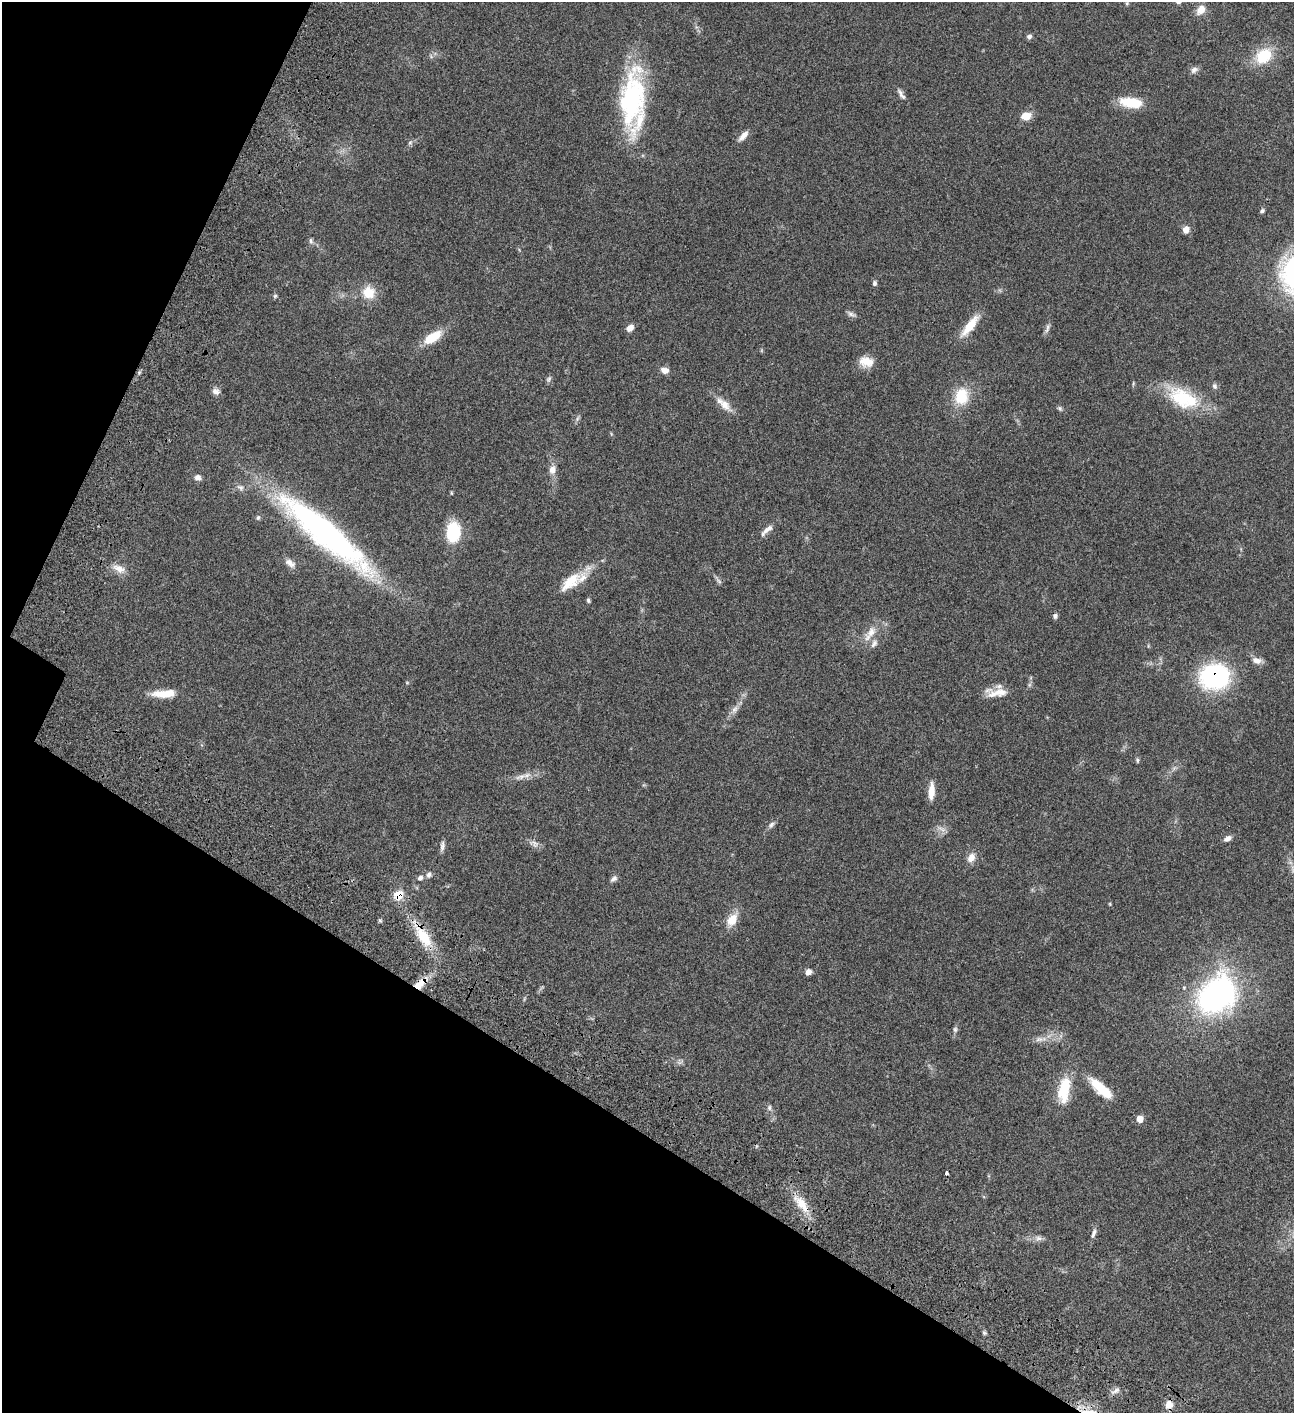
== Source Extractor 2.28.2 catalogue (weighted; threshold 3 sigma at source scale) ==
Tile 9 of 4 x 4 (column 1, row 3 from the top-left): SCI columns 506-1797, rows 1612-3022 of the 6051 x 6049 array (HDU 1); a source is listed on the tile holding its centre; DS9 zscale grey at full resolution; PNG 1296 x 1415 px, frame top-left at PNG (2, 2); no overlay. Shown black and unused: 26% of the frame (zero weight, under 3 of 4 exposures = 13% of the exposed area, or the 3 px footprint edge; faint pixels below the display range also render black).
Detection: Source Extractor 2.28.2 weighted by HDU 2 'WHT'; one run over the whole footprint, this tile lists its part. Background 0.0627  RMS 0.0058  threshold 0.0262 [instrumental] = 3 sigma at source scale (4.5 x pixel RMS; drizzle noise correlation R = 1.50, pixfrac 1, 0.05/0.05 arcsec/px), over >= 5 px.
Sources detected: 92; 3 too faint to see at this stretch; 2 inside a brighter object's white glare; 1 cosmic-ray / hot-pixel residue — not listed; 2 inside a brighter listed object's ellipse — not listed separately; the other 84 listed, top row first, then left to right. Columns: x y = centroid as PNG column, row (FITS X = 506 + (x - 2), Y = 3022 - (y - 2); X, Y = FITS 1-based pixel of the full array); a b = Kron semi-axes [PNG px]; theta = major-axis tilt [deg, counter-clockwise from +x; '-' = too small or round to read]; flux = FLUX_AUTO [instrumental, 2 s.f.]
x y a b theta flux
1127 3 6 5 - 0.81
1201 10 13 9 55 5.3
1029 36 7 6 - 1.4
1264 56 22 16 38 19
1194 70 11 8 38 2.3
902 96 12 6 -38 2.2
633 97 72 25 89 80
1131 102 27 12 -8 15
1026 116 9 7 17 8.9
743 136 15 6 48 4
410 143 8 5 62 1.3
1262 211 6 4 31 1.1
1186 229 8 7 - 3.6
311 241 8 6 -68 1.3
874 283 7 6 - 1.2
368 292 17 16 - 11
275 296 6 5 - 1
851 314 13 5 -25 1.8
970 326 30 9 52 12
630 328 8 6 46 3.7
1047 328 15 5 70 2
433 337 21 9 33 15
866 362 17 13 -8 7.4
665 370 10 7 -12 3.6
549 379 10 6 61 1.2
1214 386 8 7 - 1.5
216 391 10 8 -20 2.6
961 396 21 16 83 17
1182 398 40 25 -34 31
725 405 21 11 -48 6.9
1060 408 8 5 -45 1.1
552 470 11 8 74 3.9
198 478 9 8 - 2.3
240 487 11 8 -28 2.6
451 493 4 3 - 0.59
258 518 7 5 87 1.1
767 529 18 7 36 3.7
453 532 18 12 85 30
325 533 107 22 -40 200
290 563 15 8 -38 3.6
119 569 19 10 -27 5.4
718 580 13 5 -53 1.6
570 582 35 14 40 14
588 600 6 4 -80 0.97
1055 616 6 6 - 1.5
871 632 21 12 46 8.1
1257 661 14 8 -12 3.6
1214 676 20 17 2 110
407 683 6 4 0 0.59
997 692 31 12 1 8.9
164 694 28 9 2 12
734 710 15 7 54 3.4
1137 760 7 5 -75 0.94
520 777 17 7 17 4
931 791 20 7 87 6.9
771 825 11 6 43 1.8
1228 838 10 6 31 2.5
534 844 16 9 -23 3
442 846 14 6 83 2.1
971 857 13 9 63 4.6
429 875 9 7 67 2
420 878 8 7 - 2
614 879 10 6 40 1.9
398 895 7 7 - 16
1110 904 4 4 - 0.57
732 919 18 10 59 8.6
380 920 6 5 - 0.85
423 936 41 13 -57 21
808 972 7 6 - 2.7
421 983 23 9 40 9.7
1216 995 43 32 48 140
955 1029 8 6 -90 1.3
1039 1039 15 7 6 3.6
680 1062 10 5 26 1.5
1101 1088 34 11 -42 16
1063 1092 30 15 -86 15
769 1108 8 6 77 1.5
1140 1119 6 6 - 5.5
801 1204 32 12 -51 12
1094 1233 15 6 72 2.2
1038 1238 12 7 -1 2.7
984 1333 6 5 - 0.9
1115 1391 14 6 31 2.4
1169 1405 10 8 54 4.9
Overlapping masked pixels (flux is a lower limit): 6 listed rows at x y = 325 533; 1214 676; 398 895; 423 936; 421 983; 801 1204